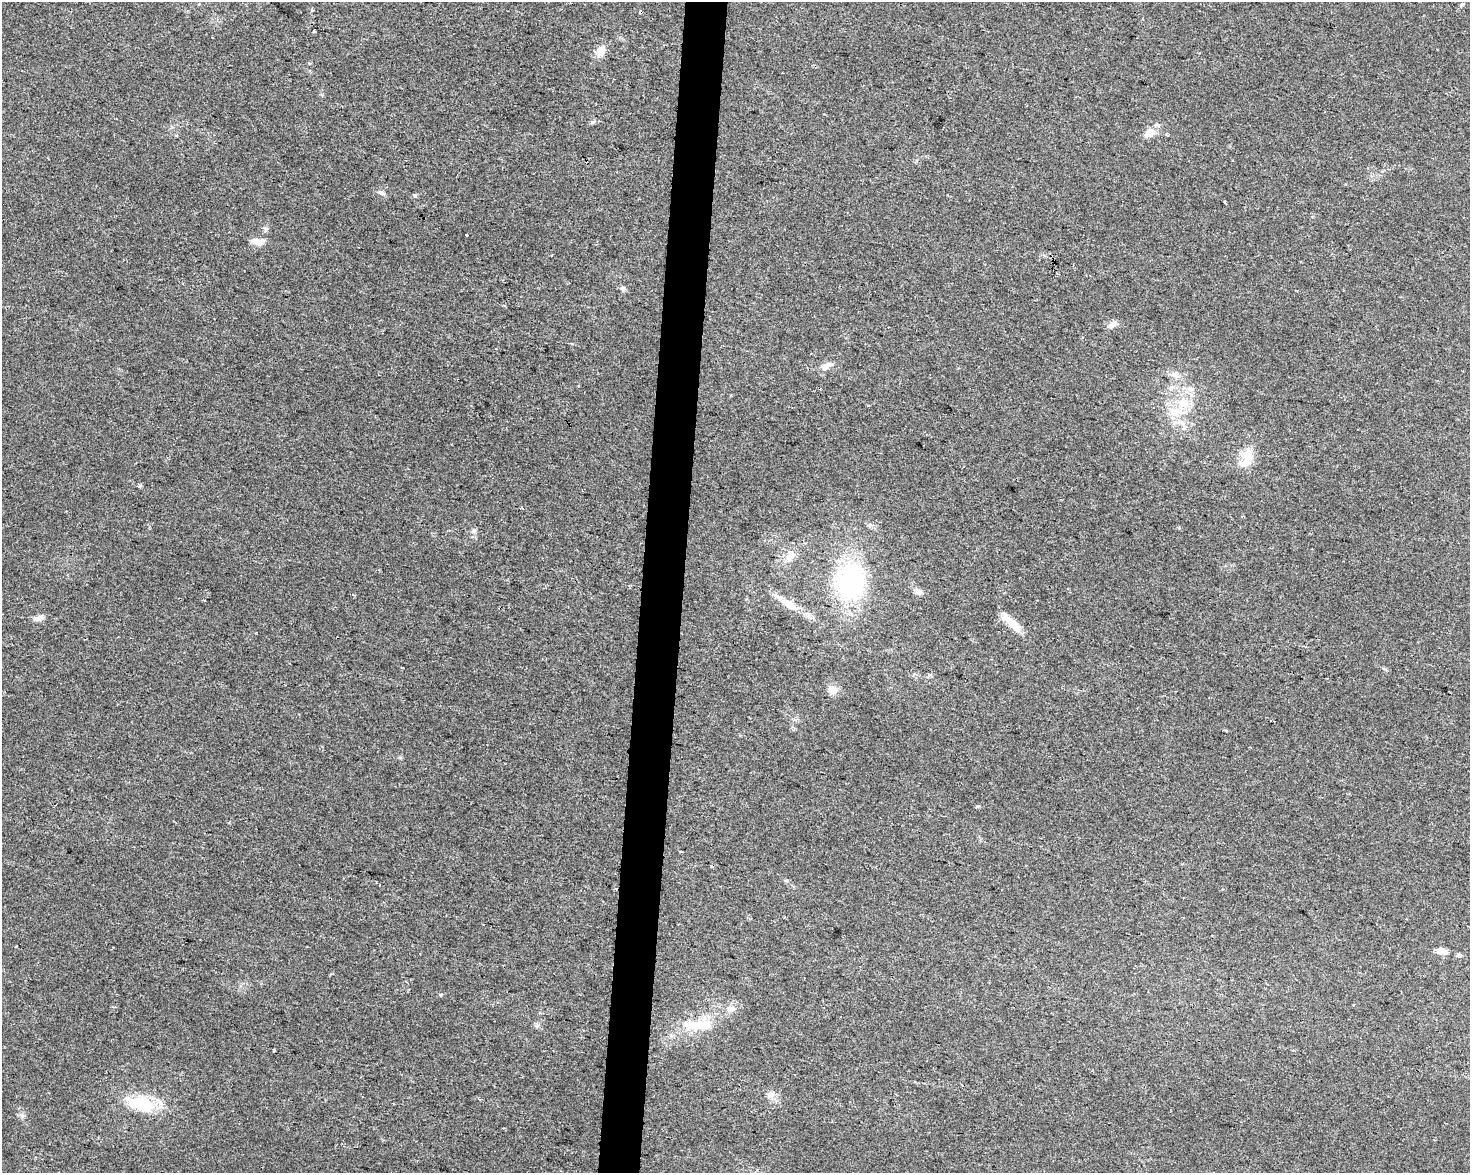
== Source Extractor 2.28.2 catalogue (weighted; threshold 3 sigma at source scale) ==
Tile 8 of 3 x 4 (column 2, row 3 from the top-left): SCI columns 1753-3220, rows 1172-2342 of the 4915 x 4692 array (HDU 1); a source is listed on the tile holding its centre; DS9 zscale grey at full resolution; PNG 1472 x 1175 px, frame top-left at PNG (2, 2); no overlay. Shown black and unused: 3% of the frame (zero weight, under 2 of 3 exposures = <1% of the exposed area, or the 3 px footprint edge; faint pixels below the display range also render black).
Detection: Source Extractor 2.28.2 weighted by HDU 2 'WHT'; one run over the whole footprint, this tile lists its part. Background 0.0211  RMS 0.0045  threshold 0.0201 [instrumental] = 3 sigma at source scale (4.5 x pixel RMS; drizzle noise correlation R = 1.50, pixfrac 1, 0.0396/0.0396 arcsec/px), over >= 5 px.
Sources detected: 36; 1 cosmic-ray / hot-pixel residue — not listed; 2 inside a brighter listed object's ellipse — not listed separately; the other 33 listed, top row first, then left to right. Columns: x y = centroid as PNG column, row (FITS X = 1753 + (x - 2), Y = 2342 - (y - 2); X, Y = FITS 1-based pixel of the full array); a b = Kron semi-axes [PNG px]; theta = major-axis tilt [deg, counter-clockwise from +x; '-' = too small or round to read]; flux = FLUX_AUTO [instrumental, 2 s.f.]
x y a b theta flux
314 31 3 2 - 0.62
601 51 16 10 59 4.2
1150 133 13 10 31 4.1
381 193 9 5 -18 1.5
415 195 6 4 0 0.64
1225 203 3 3 - 0.9
266 229 7 6 - 1
466 235 3 3 - 0.61
257 242 14 8 -12 4.3
623 288 7 6 - 1
1112 325 14 7 46 2.4
826 366 16 8 29 3.2
1175 374 10 9 - 2.8
1190 389 8 6 -22 1.8
1183 403 16 13 -17 8.5
1248 455 18 16 -73 7
139 485 5 4 - 0.94
473 531 7 5 45 1.1
790 556 17 10 52 4.4
851 581 39 30 87 60
919 592 10 8 3 1.8
353 595 4 3 - 0.43
789 604 29 10 -35 7.3
39 618 13 7 18 2.2
1012 623 29 8 -42 7.7
832 690 11 9 -22 4.2
1441 951 9 6 -12 4.8
1459 955 7 5 1 1
730 1008 12 8 -18 2.7
698 1024 43 12 2 13
274 1050 3 3 - 1.3
770 1095 12 8 34 2.2
142 1104 31 16 -11 20
Unlisted compact peaks at least as high as the median listed source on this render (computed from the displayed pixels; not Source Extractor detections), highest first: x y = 592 122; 977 806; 312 10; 441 995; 21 1115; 400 758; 930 675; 786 880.